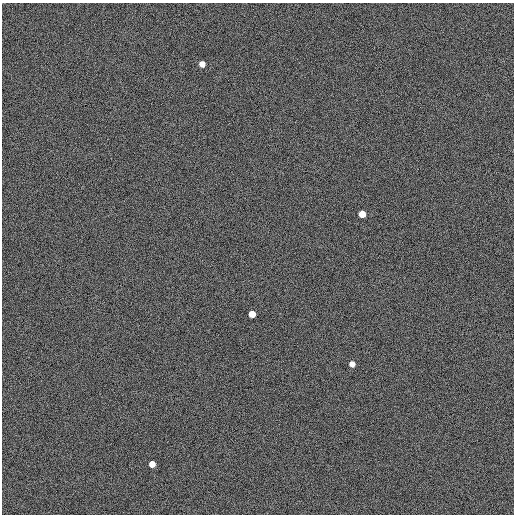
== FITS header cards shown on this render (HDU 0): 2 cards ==
NAXIS1  =                  512 /
NAXIS2  =                  512 /

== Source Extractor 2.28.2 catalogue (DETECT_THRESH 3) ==
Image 512 x 512 px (HDU 0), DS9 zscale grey, 1 PNG px = 1 image px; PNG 516 x 516 px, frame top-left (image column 1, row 512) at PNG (2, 3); no overlay
Background 1200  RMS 52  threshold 155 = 3 sigma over >= 5 px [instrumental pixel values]
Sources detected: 5; all 5 listed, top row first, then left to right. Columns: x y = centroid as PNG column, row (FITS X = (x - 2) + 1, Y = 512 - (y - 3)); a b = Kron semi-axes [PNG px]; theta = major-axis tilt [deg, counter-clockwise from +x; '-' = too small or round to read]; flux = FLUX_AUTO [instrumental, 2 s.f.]
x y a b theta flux
202 64 5 5 - 23000
362 214 5 5 - 43000
252 314 5 5 - 40000
352 364 5 5 - 24000
152 464 5 5 - 28000